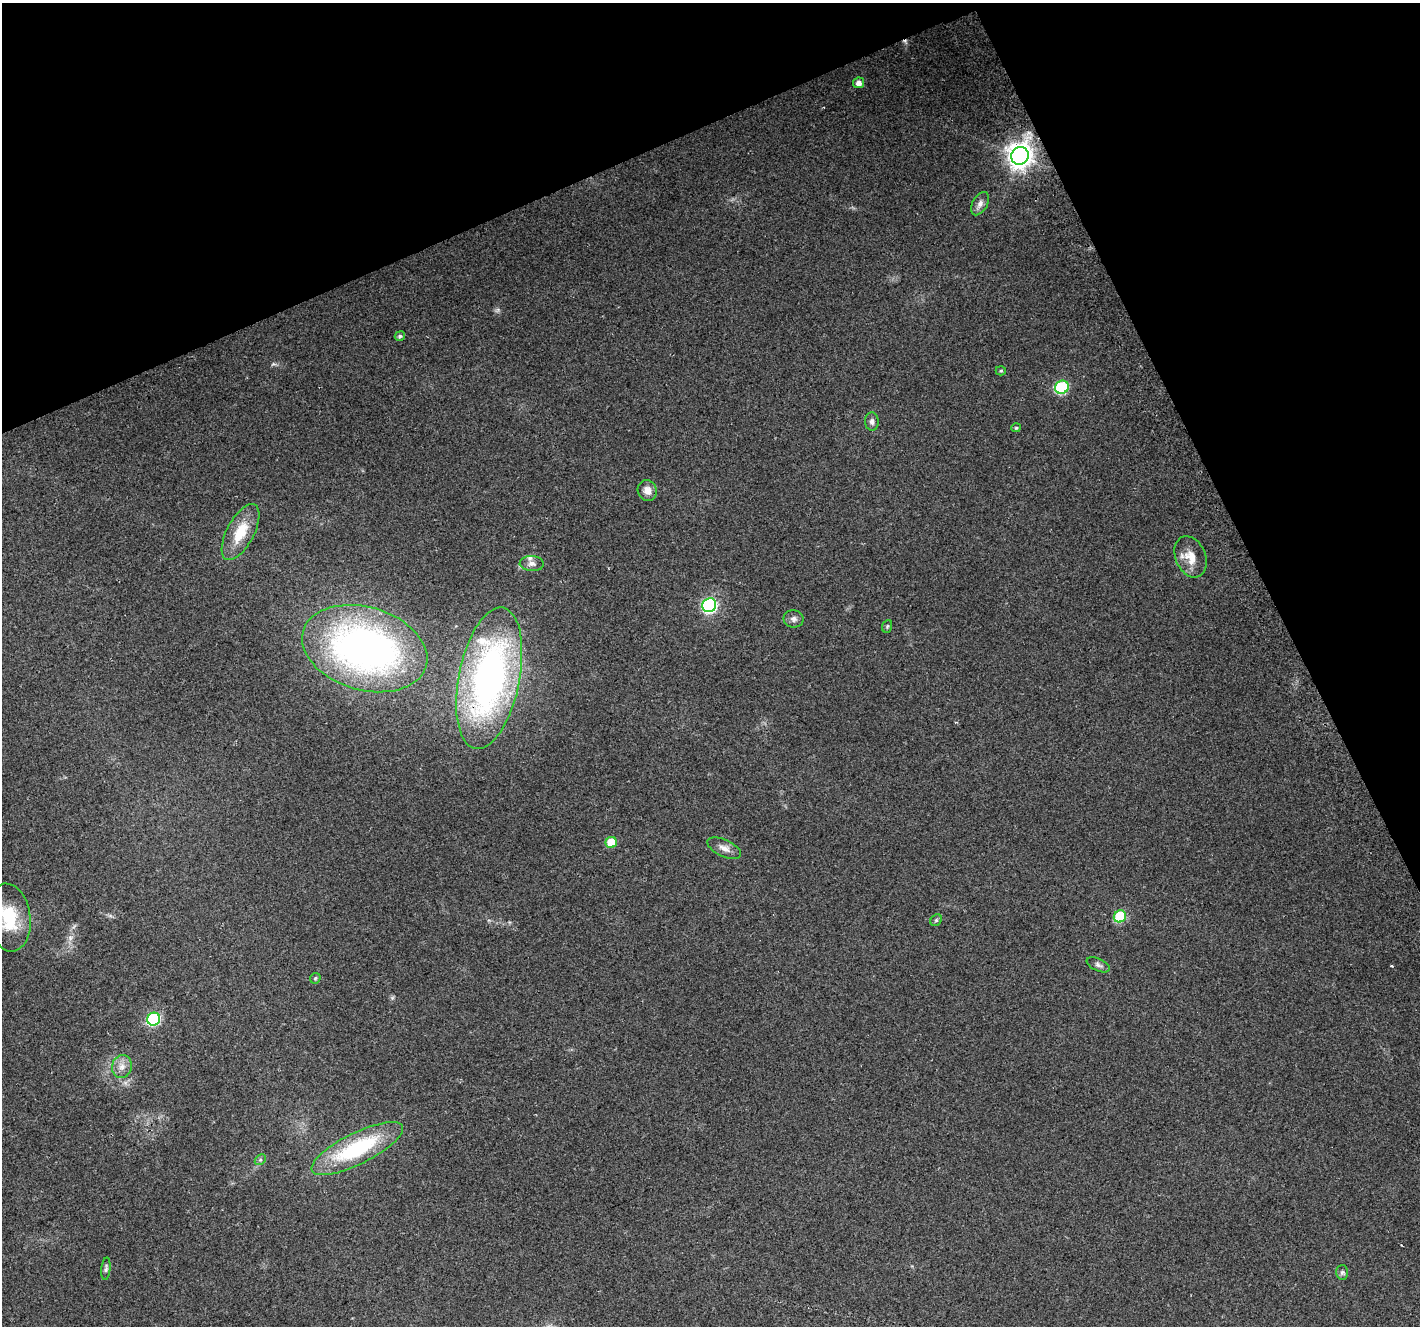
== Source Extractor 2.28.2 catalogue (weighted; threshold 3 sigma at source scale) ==
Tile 3 of 4 x 4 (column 3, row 1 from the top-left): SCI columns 2869-4286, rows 4136-5459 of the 5733 x 5564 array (HDU 1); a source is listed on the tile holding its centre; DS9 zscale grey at full resolution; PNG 1422 x 1328 px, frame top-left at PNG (2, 3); each listed source drawn as its Kron ellipse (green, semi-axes under 4 px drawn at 4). Shown black and unused: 22% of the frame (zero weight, under 2 of 3 exposures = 2% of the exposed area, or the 3 px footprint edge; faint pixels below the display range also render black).
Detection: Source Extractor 2.28.2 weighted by HDU 2 'WHT'; one run over the whole footprint, this tile lists its part. Background 0.115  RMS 0.011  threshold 0.0504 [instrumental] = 3 sigma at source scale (4.5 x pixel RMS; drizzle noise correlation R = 1.50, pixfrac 1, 0.0396/0.0396 arcsec/px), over >= 5 px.
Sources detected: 32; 1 cosmic-ray / hot-pixel residue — neither listed nor drawn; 1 inside a brighter listed object's ellipse — not listed separately; the other 30 listed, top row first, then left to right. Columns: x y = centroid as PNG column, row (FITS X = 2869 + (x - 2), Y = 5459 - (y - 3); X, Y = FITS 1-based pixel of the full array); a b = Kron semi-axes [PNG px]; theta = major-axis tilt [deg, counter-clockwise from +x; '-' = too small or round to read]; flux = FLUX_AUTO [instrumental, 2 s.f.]
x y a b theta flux
858 83 5 5 - 6.3
1020 156 9 8 - 1100
980 204 13 7 60 5.9
400 336 5 4 - 2.6
1001 371 5 4 - 1.3
1062 387 7 6 - 94
872 422 9 7 -86 4.4
1016 428 5 4 - 1.3
647 490 10 9 - 8.7
240 532 31 13 62 31
1191 557 21 15 -67 18
532 564 12 7 -2 5.3
709 605 7 6 - 220
794 619 10 8 -10 4.7
887 626 6 5 - 1.6
365 649 64 41 -16 470
489 678 72 30 79 420
611 842 5 5 - 29
724 848 18 8 -25 7.9
1120 916 6 6 - 67
9 918 34 21 -82 58
936 920 6 5 - 1.7
1098 965 12 6 -25 3.7
315 978 6 4 46 1.5
154 1019 6 6 - 140
122 1067 12 10 77 8.8
357 1149 50 15 27 100
260 1160 6 4 44 1.9
106 1269 11 4 85 2.6
1342 1272 7 6 - 2.6
Overlapping masked pixels (flux is a lower limit): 1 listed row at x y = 489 678
Isophote crosses this tile's border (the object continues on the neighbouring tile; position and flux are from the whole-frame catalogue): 1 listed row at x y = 9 918